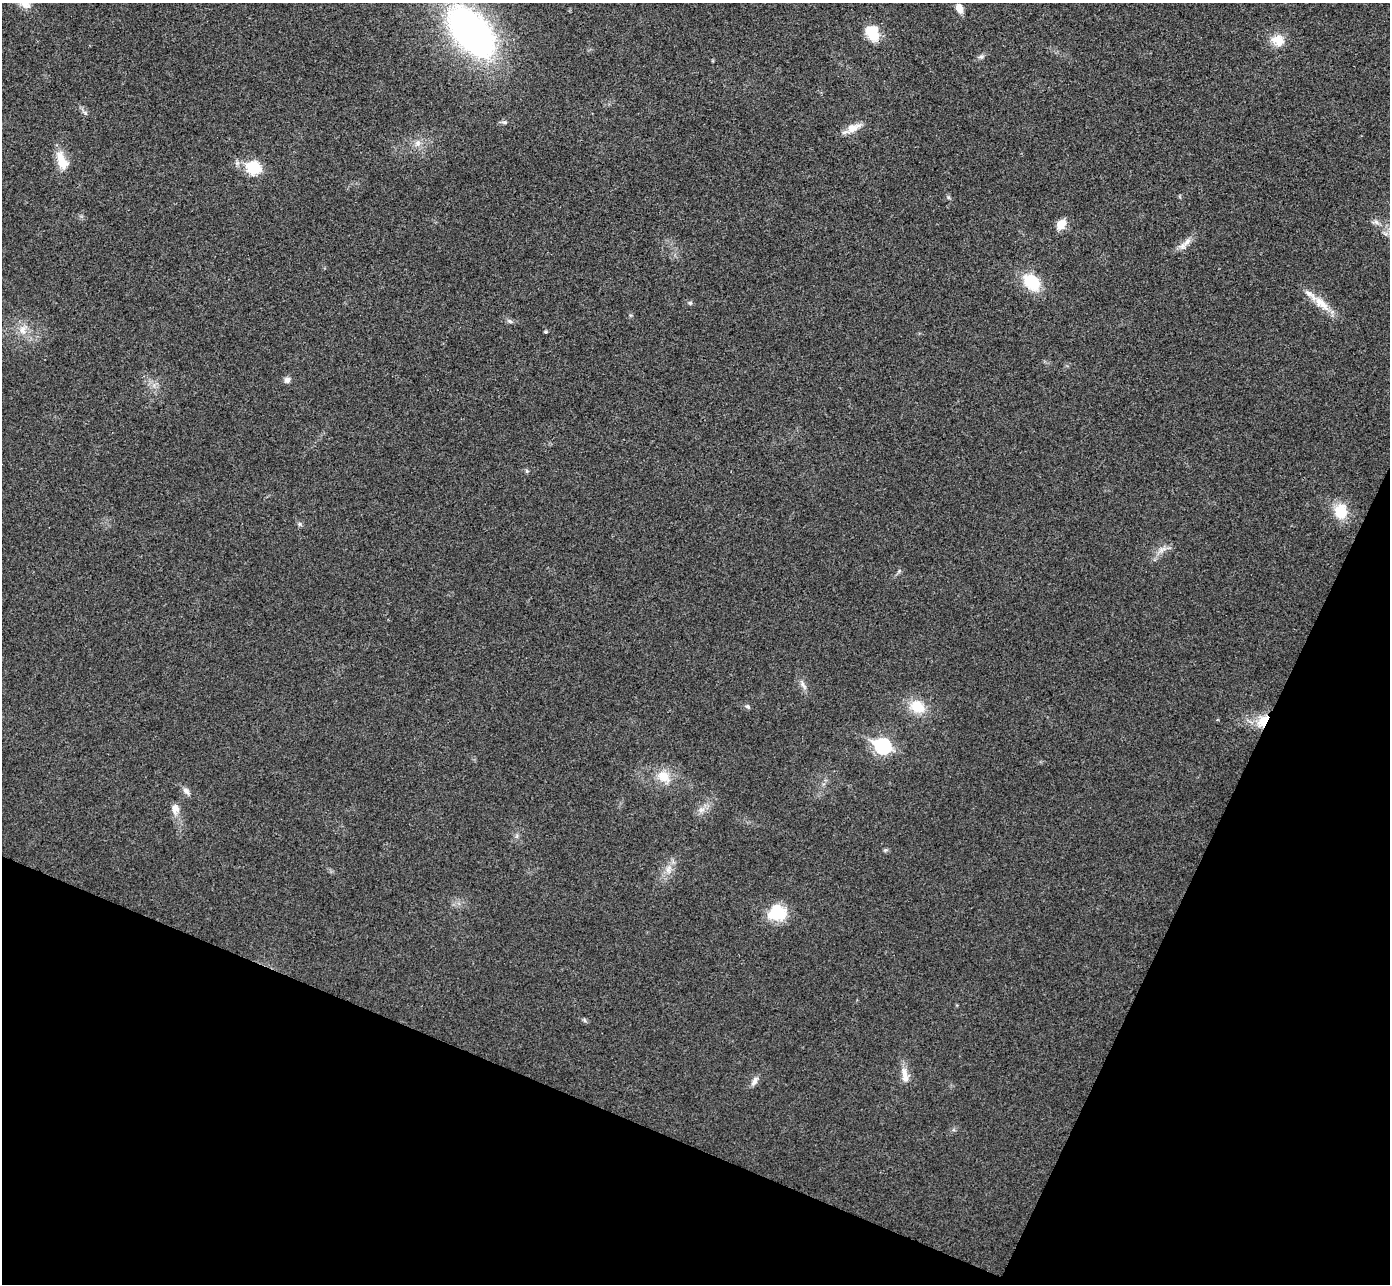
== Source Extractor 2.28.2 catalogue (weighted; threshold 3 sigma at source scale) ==
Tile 15 of 4 x 4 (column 3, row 4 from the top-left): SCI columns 2802-4189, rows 194-1475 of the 5607 x 5646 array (HDU 1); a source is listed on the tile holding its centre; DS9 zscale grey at full resolution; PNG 1392 x 1286 px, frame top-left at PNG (2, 3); no overlay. Shown black and unused: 21% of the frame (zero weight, under 3 of 4 exposures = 6% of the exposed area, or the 3 px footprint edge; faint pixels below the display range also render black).
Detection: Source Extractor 2.28.2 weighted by HDU 2 'WHT'; one run over the whole footprint, this tile lists its part. Background 0.025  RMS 0.0063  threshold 0.0283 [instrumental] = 3 sigma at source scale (4.5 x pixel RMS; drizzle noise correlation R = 1.50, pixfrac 1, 0.05/0.05 arcsec/px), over >= 5 px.
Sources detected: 36; all 36 listed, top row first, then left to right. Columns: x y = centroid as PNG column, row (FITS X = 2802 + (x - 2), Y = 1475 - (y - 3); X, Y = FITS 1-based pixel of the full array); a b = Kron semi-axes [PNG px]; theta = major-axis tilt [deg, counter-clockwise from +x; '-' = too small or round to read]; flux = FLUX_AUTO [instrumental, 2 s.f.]
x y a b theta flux
959 8 10 7 -68 5.5
471 31 50 28 -48 250
872 33 18 14 -61 14
1278 40 17 14 -27 8.3
981 57 7 4 0 1.2
85 113 6 4 -2 1.1
505 122 7 5 -19 1.2
853 128 21 10 22 6.9
418 143 9 8 - 3.1
62 161 22 11 -67 11
254 168 7 6 - 58
1061 224 14 10 55 6.3
1187 242 13 6 52 3.6
1032 282 18 13 -45 23
690 303 5 5 - 0.96
1321 303 36 10 -40 11
510 321 7 5 -22 1.4
23 330 11 9 -78 5
546 332 4 4 - 0.77
287 380 7 7 - 2.4
527 471 5 5 - 0.86
1341 511 18 14 -90 16
803 685 16 4 -61 2.5
748 707 7 5 -19 1
917 707 22 16 -25 14
1263 721 18 11 48 11
882 746 8 7 - 100
663 776 20 14 -38 11
186 791 12 7 -48 2.7
175 809 14 10 -83 4.5
701 810 10 6 6 2.8
668 869 11 7 69 4.1
777 913 23 18 11 19
584 1020 6 4 -71 0.86
905 1078 11 9 82 4.6
754 1081 14 6 59 2.9
Overlapping masked pixels (flux is a lower limit): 1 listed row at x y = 1263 721
Unlisted compact peaks at least as high as the median listed source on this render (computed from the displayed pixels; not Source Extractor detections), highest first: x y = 948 197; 300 524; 885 850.